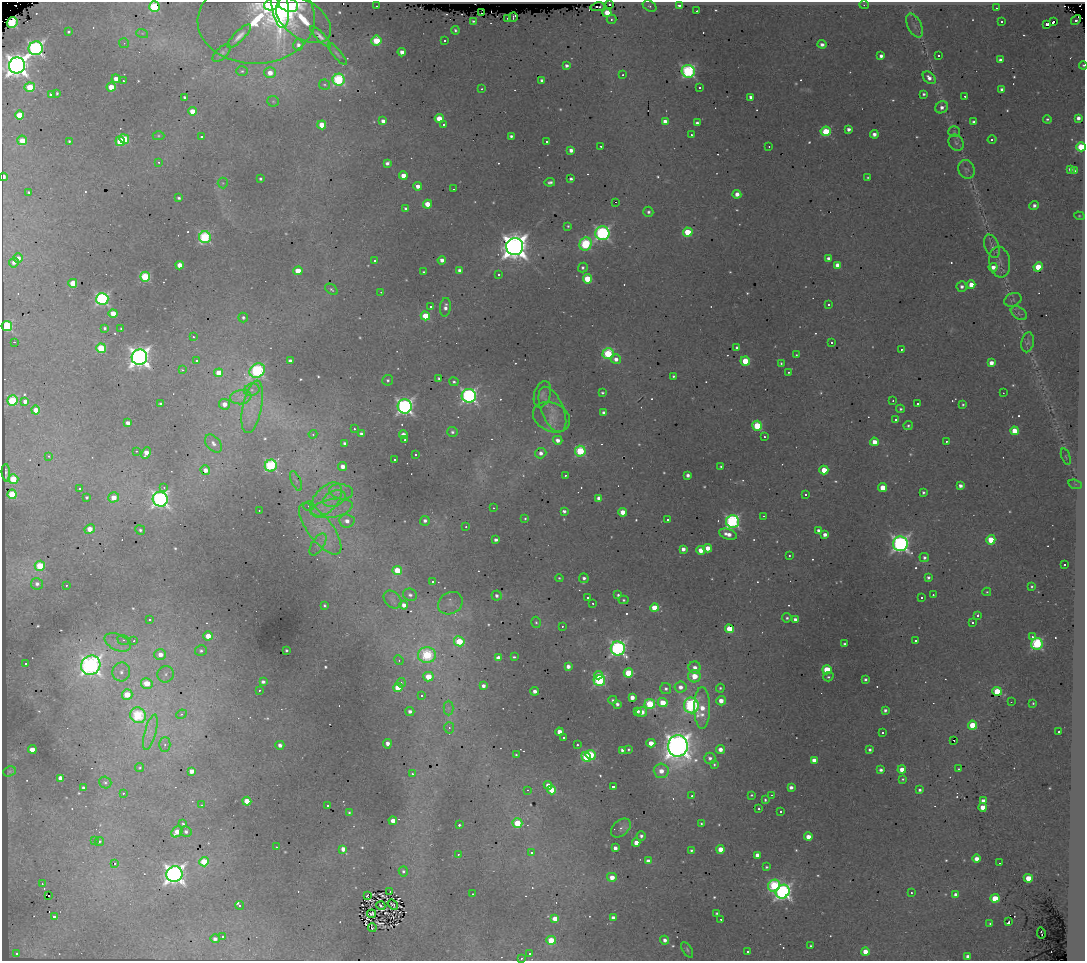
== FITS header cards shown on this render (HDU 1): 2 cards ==
NAXIS1  =                 1083
NAXIS2  =                  959

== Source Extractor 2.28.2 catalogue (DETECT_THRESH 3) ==
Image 1083 x 959 px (HDU 1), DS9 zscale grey, 1 PNG px = 1 image px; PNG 1087 x 963 px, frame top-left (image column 1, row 959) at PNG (2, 2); each listed source drawn as its Kron ellipse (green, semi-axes under 4 px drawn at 4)
Background 0.371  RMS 0.046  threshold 0.137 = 3 sigma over >= 5 px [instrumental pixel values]
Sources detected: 670; of the 670, the 500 brightest by FLUX_AUTO listed and drawn (170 fainter detections omitted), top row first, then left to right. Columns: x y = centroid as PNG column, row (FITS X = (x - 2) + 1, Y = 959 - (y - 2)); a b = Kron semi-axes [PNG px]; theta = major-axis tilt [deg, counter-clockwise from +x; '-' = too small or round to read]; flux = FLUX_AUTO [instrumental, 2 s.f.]
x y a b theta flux
272 4 8 5 22 350
609 4 3 3 - 22
280 5 24 8 -81 740
288 5 10 7 -23 400
679 5 4 3 - 14
864 5 5 4 - 4
376 6 3 2 - 6.6
650 6 7 5 -28 6.9
154 7 5 5 - 260
598 7 7 3 10 4.6
996 8 3 2 - 5.1
697 11 3 2 - 8.1
482 13 2 2 - 4.4
607 13 4 4 - 86
513 17 5 3 - 8.8
508 18 3 3 - 8.7
611 19 5 4 - 5.1
256 20 59 43 2 300
303 20 31 18 -35 120
1076 20 5 3 - 9.1
473 21 3 3 - 5.1
1054 21 3 3 - 790
1001 22 3 3 - 51
12 23 5 5 - 310
1046 24 3 3 - 260
915 26 13 6 -64 14
455 30 4 3 - 6.1
68 31 3 3 - 5.1
142 33 6 4 -17 4.4
239 36 16 5 45 22
320 37 14 4 -46 16
445 40 3 3 - 33
376 41 5 5 - 150
124 43 5 5 - 4.9
822 44 4 4 - 16
298 45 5 5 - 14
36 48 7 7 - 1100
402 52 4 4 - 25
222 53 11 5 43 11
337 54 14 4 -50 9.2
881 56 4 3 - 15
939 56 3 3 - 130
1000 60 4 4 - 10
17 65 8 8 - 3900
1083 65 4 3 - 4.6
567 66 4 3 - 12
242 71 6 5 - 6.2
688 71 6 6 - 590
270 73 5 5 - 38
623 75 3 2 - 5
929 78 7 5 -44 20
116 79 4 4 - 27
339 80 6 6 - 400
542 80 4 4 - 11
123 81 3 3 - 36
324 85 5 5 - 5.3
30 87 5 4 - 130
111 87 4 4 - 62
699 87 3 3 - 9.6
482 89 3 2 - 5.2
1002 89 4 3 - 10
57 93 3 3 - 5.4
924 94 3 3 - 6.4
52 95 4 4 - 29
965 96 3 2 - 6.4
184 97 3 3 - 7.1
751 97 4 4 - 14
273 101 6 5 - 5.7
942 107 7 5 33 17
192 111 4 4 - 43
19 115 4 4 - 82
1078 118 4 4 - 19
439 119 4 4 - 72
1047 119 4 3 - 6.2
383 121 4 4 - 16
665 122 4 4 - 32
973 122 3 3 - 7.3
697 123 4 4 - 12
443 124 3 2 - 12
322 125 4 4 - 65
849 129 4 3 - 15
826 131 5 4 - 190
954 132 5 5 - 4.9
874 134 4 4 - 18
691 135 3 3 - 7.1
158 136 6 4 0 4.3
511 136 4 3 - 8
201 137 3 3 - 19
124 139 5 4 - 150
992 139 4 3 - 38
22 140 5 5 - 81
69 141 3 3 - 5.3
120 141 5 4 - 100
546 141 3 3 - 56
956 143 9 7 -55 10
601 146 3 2 - 6.3
769 146 3 2 - 5.1
1081 147 5 4 - 230
571 150 4 4 - 21
159 162 4 3 - 4
387 163 4 4 - 12
966 169 9 8 - 11
1070 169 4 3 - 14
1074 171 4 4 - 13
403 176 4 4 - 44
3 177 4 3 - 26
868 178 3 3 - 4.2
260 179 3 3 - 5.3
571 179 3 3 - 7.7
550 182 5 3 - 9.1
223 183 5 5 - 4.6
418 186 4 4 - 25
453 189 3 2 - 7.8
29 192 3 3 - 7.4
737 194 4 4 - 25
179 198 3 3 - 8.6
615 202 3 2 - 1400
427 204 4 4 - 59
1034 205 5 4 - 13
406 208 3 3 - 7.2
648 212 5 5 - 9.2
1079 216 5 4 - 4
568 226 3 3 - 4.9
688 232 5 4 - 150
602 233 7 7 - 810
205 237 6 6 - 420
585 244 7 6 - 340
992 246 12 7 -70 13
515 247 8 8 - 4700
18 258 5 4 - 21
828 259 4 4 - 18
442 260 4 4 - 20
375 261 3 3 - 6.8
14 262 5 5 - 15
1000 262 15 10 -81 23
180 265 4 4 - 50
837 265 4 4 - 27
993 267 4 4 - 25
1038 267 5 4 - 120
583 268 5 4 - 7.2
459 270 4 4 - 16
298 271 5 4 - 57
424 272 3 3 - 4.6
499 274 3 3 - 8.5
145 277 5 5 - 260
587 279 4 4 - 130
73 283 4 4 - 91
971 285 4 4 - 54
962 287 5 5 - 14
331 289 7 4 -40 8.1
381 292 3 3 - 4.1
102 299 6 6 - 650
1013 300 9 6 25 8
829 305 3 3 - 7.9
431 307 3 3 - 12
445 307 9 5 84 18
113 313 4 4 - 50
1019 313 9 5 -34 10
425 316 5 4 - 110
243 317 5 4 - 8.8
7 326 5 5 - 340
105 328 4 3 - 6.7
121 329 3 3 - 4.7
193 337 3 2 - 5.5
14 342 3 2 - 51
1028 342 10 6 79 9.3
831 343 3 3 - 48
101 348 5 5 - 190
737 348 4 3 - 10
901 349 3 3 - 15
608 354 5 5 - 270
796 355 3 3 - 4
139 357 8 7 - 2500
616 359 5 5 - 20
196 361 3 3 - 5.3
290 361 4 3 - 12
745 361 5 4 - 120
781 363 3 3 - 4.4
991 363 4 4 - 28
183 370 4 3 - 5.6
257 371 8 6 35 560
788 372 3 2 - 4.6
219 373 4 4 - 62
673 376 3 3 - 5.5
439 378 3 3 - 7.5
388 380 5 5 - 6.6
454 382 5 4 - 7.3
252 390 8 6 19 12
602 393 3 3 - 6.1
1003 393 2 2 - 7
542 394 13 8 72 19
469 396 7 7 - 930
241 397 11 7 8 21
12 401 5 5 - 260
893 401 3 2 - 4
25 402 4 3 - 21
160 403 3 3 - 5
224 404 5 5 - 33
917 404 3 3 - 15
963 404 4 3 - 4.8
405 406 7 7 - 1200
252 407 27 9 78 58
552 409 24 11 -67 57
900 409 4 4 - 5.5
36 410 4 4 - 44
604 413 4 3 - 19
552 417 19 14 -25 52
896 420 3 3 - 9.1
128 423 4 4 - 20
757 426 5 5 - 220
908 426 4 4 - 5.8
354 429 3 3 - 21
1014 431 4 4 - 74
452 432 5 5 - 8.8
313 434 4 4 - 4.2
361 434 4 4 - 10
403 435 4 4 - 25
764 437 3 3 - 5.5
405 440 3 2 - 8.1
558 440 5 4 - 20
946 441 3 3 - 9.1
874 442 4 4 - 38
213 443 10 7 -49 18
344 443 4 3 - 8.9
136 451 3 3 - 4
580 451 5 5 - 250
146 453 6 4 67 39
541 453 6 5 - 17
415 455 3 3 - 11
49 456 3 3 - 9.3
1066 457 8 4 -69 5.1
394 459 3 3 - 40
271 466 6 6 - 470
343 466 4 4 - 26
721 466 3 3 - 4.8
205 470 5 4 - 24
824 470 4 4 - 74
6 473 8 3 -86 6.4
565 475 3 3 - 11
688 475 4 3 - 15
13 479 5 4 - 120
296 481 10 4 -67 9.4
1075 484 7 4 -17 6.7
960 486 4 3 - 17
164 487 3 3 - 4
79 488 3 3 - 4.6
883 488 4 4 - 66
341 492 12 7 -9 24
923 492 3 3 - 6.8
12 494 5 4 - 140
806 494 3 3 - 83
87 497 3 3 - 8.1
114 497 5 5 - 47
599 498 4 4 - 29
160 499 7 7 - 1400
326 499 20 12 49 70
334 499 12 7 24 27
309 506 5 5 - 7.8
332 508 21 9 11 57
493 508 3 2 - 8
259 511 3 2 - 7.3
564 511 4 3 - 11
623 512 4 4 - 50
763 516 3 2 - 15
525 518 3 3 - 4.1
667 520 3 3 - 79
347 521 7 6 - 23
425 521 5 4 - 12
732 521 6 6 - 700
466 527 3 2 - 4
90 529 5 4 - 46
320 529 31 12 -53 100
140 530 5 4 - 6.7
819 531 4 3 - 19
728 534 9 5 -19 32
825 535 4 4 - 20
496 540 4 3 - 12
991 540 4 4 - 120
318 544 12 6 57 18
900 544 7 7 - 1400
708 548 4 4 - 43
683 549 4 4 - 19
701 550 4 4 - 46
789 556 3 2 - 4.6
924 557 5 4 - 11
1064 565 3 3 - 12
40 566 5 5 - 160
397 571 5 4 - 110
928 577 3 3 - 10
559 578 4 4 - 4.2
584 578 5 4 - 9.8
433 582 3 3 - 130
37 584 6 5 - 16
66 585 3 2 - 6.2
1032 586 4 3 - 4.9
987 592 4 4 - 4.3
410 595 7 6 - 14
618 595 4 3 - 6.4
933 595 3 2 - 11
496 596 5 5 - 12
588 597 3 3 - 8.1
921 598 3 3 - 18
393 600 10 7 -45 16
623 600 5 4 - 4.7
450 603 13 10 34 25
593 603 3 3 - 48
404 605 4 4 - 23
325 606 3 3 - 5
654 608 4 4 - 80
978 615 3 3 - 67
787 618 5 4 - 6.9
795 619 4 3 - 14
150 620 3 3 - 6.2
536 622 6 4 -72 5.7
973 623 3 3 - 46
562 626 3 2 - 5.4
729 629 4 4 - 100
208 636 5 4 - 47
1032 637 4 3 - 10
123 640 6 5 - 6.1
134 641 3 2 - 14
459 641 5 5 - 190
915 641 3 3 - 11
118 642 14 8 -24 26
844 644 3 3 - 4.9
1037 644 6 5 - 440
618 648 7 7 - 1000
286 650 3 3 - 4.7
201 651 6 5 - 8.7
160 654 6 5 - 36
427 655 9 7 -1 330
514 657 4 3 - 5.8
499 658 4 4 - 41
399 660 5 4 - 4.5
26 663 3 3 - 13
91 665 10 9 - 2000
568 666 4 4 - 20
695 668 6 6 - 21
827 670 4 4 - 120
121 672 9 9 - 23
628 673 4 4 - 170
166 674 8 8 - 15
599 675 4 3 - 35
694 676 6 6 - 78
428 677 5 4 - 81
828 677 5 4 - 6.1
865 679 3 3 - 7.9
599 680 6 5 - 400
263 682 4 3 - 12
147 683 6 5 - 96
401 683 5 4 - 7.7
483 686 4 3 - 15
398 687 5 4 - 100
680 687 6 5 - 24
720 688 4 4 - 5.9
666 689 5 5 - 9.9
259 690 3 2 - 5.7
535 691 4 4 - 18
997 691 5 4 - 190
127 694 5 5 - 94
422 696 3 3 - 130
632 697 4 4 - 30
613 700 4 4 - 6.1
721 701 5 4 - 36
663 702 5 4 - 81
1011 702 2 2 - 5.2
1033 703 3 3 - 4.1
617 704 4 3 - 13
650 704 5 5 - 210
691 705 8 7 - 690
448 708 7 5 90 9.5
702 708 21 8 -90 72
885 710 4 3 - 8.7
410 711 4 4 - 13
637 711 4 3 - 16
642 712 5 5 - 29
181 714 5 4 - 5.4
138 715 8 7 - 340
972 725 4 4 - 100
449 728 6 5 - 7.1
150 732 18 5 75 29
559 732 4 4 - 46
1059 732 3 2 - 4.9
882 733 3 3 - 62
563 737 3 3 - 7.5
954 740 3 2 - 9.4
651 743 4 4 - 42
165 744 7 5 89 10
387 744 4 4 - 24
280 745 4 4 - 16
577 745 3 3 - 22
678 746 10 10 - 4400
32 749 4 4 - 42
628 749 3 3 - 4.7
720 749 4 4 - 26
622 750 4 3 - 10
870 750 3 3 - 7.8
516 755 3 3 - 4.4
590 755 5 4 - 210
586 757 5 4 - 160
710 758 5 5 - 14
814 760 4 4 - 35
714 764 3 3 - 4.7
140 768 4 4 - 4.4
959 769 3 3 - 5
881 770 4 3 - 13
902 770 4 4 - 41
9 771 6 5 - 5
191 771 4 4 - 29
661 771 7 7 - 37
412 774 3 3 - 4.6
61 778 4 4 - 66
903 779 3 3 - 4.6
105 782 6 6 - 7.7
548 785 4 4 - 29
613 786 3 3 - 60
791 787 4 4 - 14
84 788 4 4 - 14
528 790 4 3 - 4.7
552 790 4 4 - 71
919 790 4 4 - 7.8
123 793 3 2 - 6.6
752 795 3 3 - 4.2
771 795 3 2 - 17
692 796 3 3 - 22
765 800 4 3 - 5.9
247 801 4 4 - 73
983 801 4 4 - 23
202 805 4 3 - 4.7
327 806 3 3 - 6.3
983 807 4 4 - 50
759 809 3 3 - 20
781 812 3 3 - 10
349 813 3 3 - 4.1
393 821 4 4 - 34
517 823 5 4 - 150
701 823 3 3 - 4.3
183 824 4 3 - 5.7
459 825 3 3 - 8.6
621 828 11 7 42 17
177 832 6 5 - 42
186 832 5 5 - 11
641 836 4 4 - 10
808 837 4 4 - 34
94 840 3 2 - 11
99 841 5 4 - 5.1
636 843 4 4 - 36
276 847 3 2 - 6.7
615 848 4 3 - 19
343 849 4 4 - 29
720 849 4 4 - 47
691 850 4 4 - 6.1
531 853 3 3 - 16
458 854 3 3 - 11
757 855 4 4 - 31
976 859 4 4 - 28
648 861 4 4 - 18
204 862 5 4 - 120
114 863 3 3 - 97
1000 863 3 2 - 5.3
766 867 3 3 - 6.1
403 871 5 4 - 7.3
174 874 8 8 - 2400
612 877 5 4 - 36
1028 878 4 4 - 61
42 884 3 2 - 5.1
774 886 6 5 - 340
390 892 3 2 - 5.3
783 892 7 6 - 1200
911 893 3 3 - 4.6
473 894 3 2 - 8.2
367 895 3 3 - 4.8
956 895 4 4 - 31
49 896 3 2 - 14
995 898 4 4 - 94
393 904 5 3 - 3.9
239 905 4 3 - 130
381 906 5 2 - 4.3
716 913 3 3 - 4.3
372 914 4 3 - 6.7
54 917 3 3 - 210
555 918 4 4 - 39
613 918 4 4 - 20
721 919 3 3 - 8.3
1009 922 3 3 - 28
990 924 3 3 - 4.2
372 927 5 2 - 5.5
1041 933 6 2 -80 22
223 937 3 3 - 14
215 939 4 4 - 13
551 940 5 4 - 120
665 940 4 4 - 17
811 946 3 3 - 6.1
687 950 8 4 -59 7
748 951 3 3 - 12
865 952 4 4 - 40
16 953 3 3 - 8.8
530 954 3 3 - 5.6
968 956 4 4 - 17
521 958 3 3 - 5.9
At the frame edge (FLAGS 8, measured only in part): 6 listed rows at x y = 280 5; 154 7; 1083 65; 1081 147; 3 177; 521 958
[170 fainter detections neither listed nor drawn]